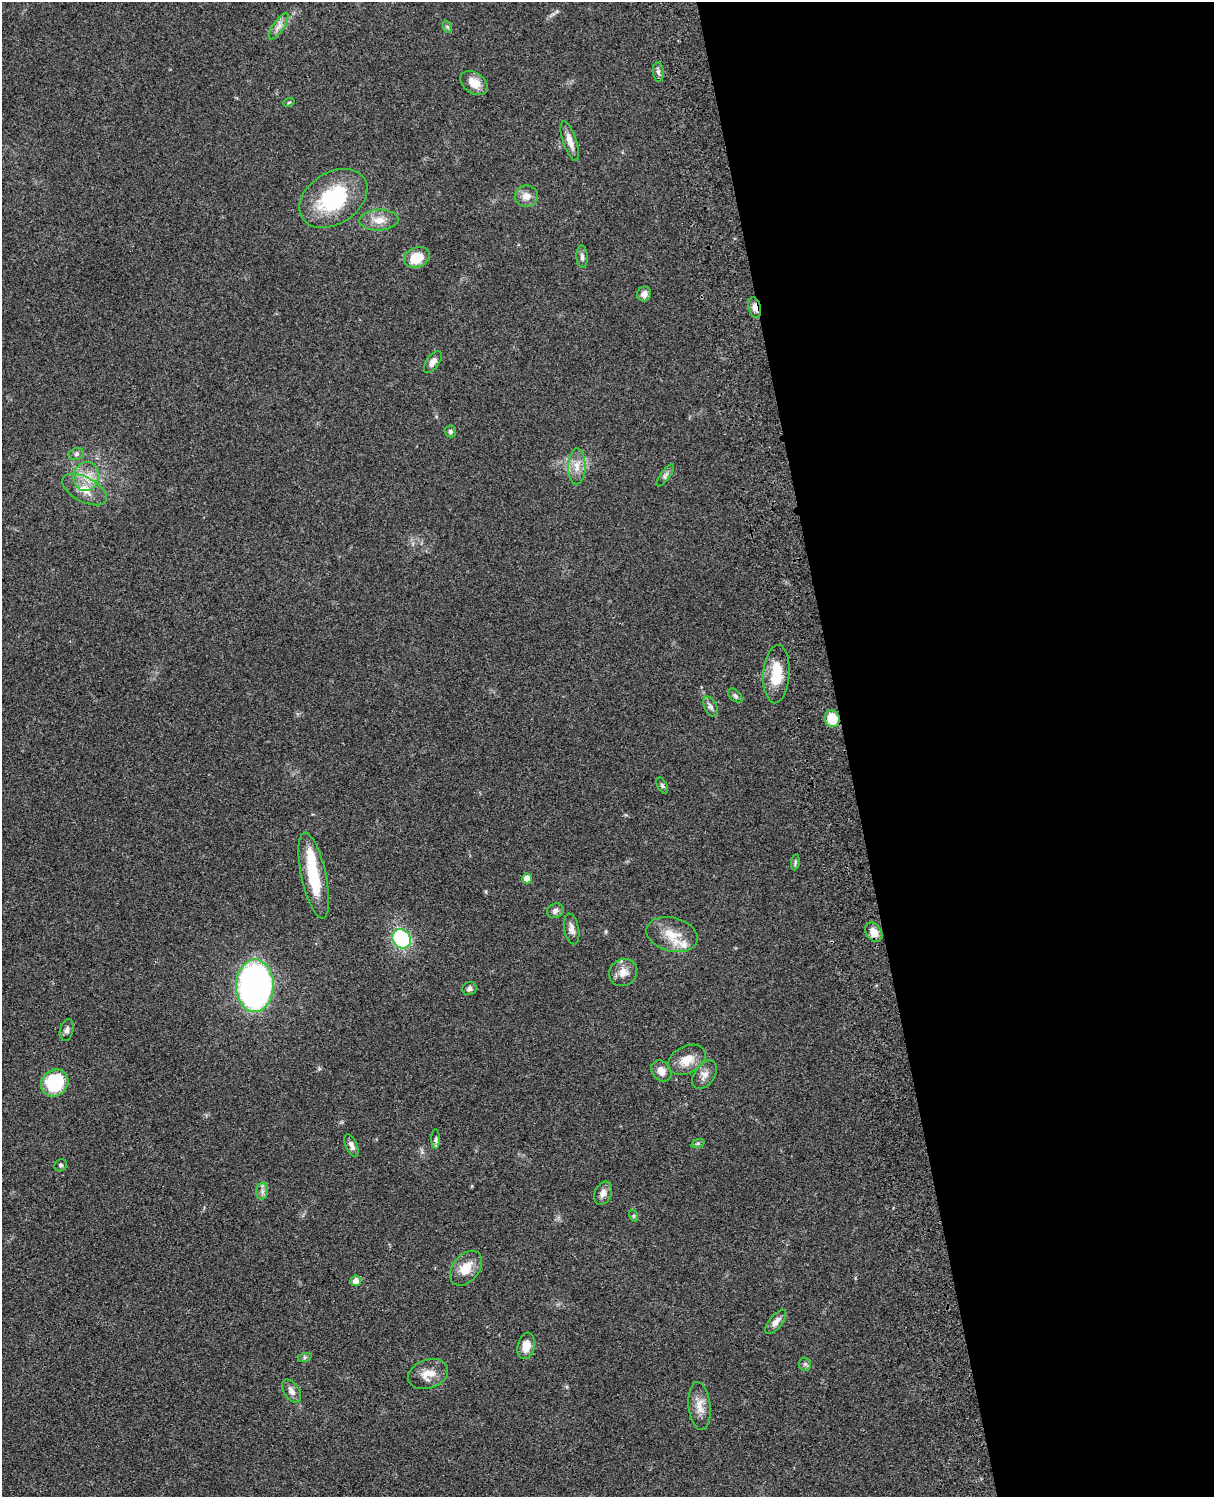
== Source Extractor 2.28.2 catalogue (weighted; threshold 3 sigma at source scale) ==
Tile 8 of 4 x 3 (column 4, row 2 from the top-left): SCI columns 3758-4969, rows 1773-3267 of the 5087 x 4926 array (HDU 1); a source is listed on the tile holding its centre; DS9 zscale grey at full resolution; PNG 1216 x 1499 px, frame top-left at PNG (2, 2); each listed source drawn as its Kron ellipse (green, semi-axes under 4 px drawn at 4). Shown black and unused: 30% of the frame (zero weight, under 3 of 4 exposures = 6% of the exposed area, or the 3 px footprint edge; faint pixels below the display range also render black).
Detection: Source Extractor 2.28.2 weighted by HDU 2 'WHT'; one run over the whole footprint, this tile lists its part. Background 0.0806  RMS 0.0058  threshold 0.0262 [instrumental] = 3 sigma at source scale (4.5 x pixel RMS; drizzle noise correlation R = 1.50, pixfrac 1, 0.05/0.05 arcsec/px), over >= 5 px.
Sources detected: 60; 1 inside a brighter object's white glare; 1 cosmic-ray / hot-pixel residue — neither listed nor drawn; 1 inside a brighter listed object's ellipse — not listed separately; the other 57 listed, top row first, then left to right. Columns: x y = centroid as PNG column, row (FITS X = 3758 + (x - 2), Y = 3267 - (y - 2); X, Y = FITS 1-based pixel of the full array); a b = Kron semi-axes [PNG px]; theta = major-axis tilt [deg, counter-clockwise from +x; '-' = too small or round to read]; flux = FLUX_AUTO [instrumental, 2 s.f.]
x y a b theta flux
279 26 15 5 56 3.3
448 27 6 4 -70 0.94
658 72 10 5 -85 1.8
474 83 15 10 -35 7.7
289 102 6 3 19 0.63
570 141 21 6 -71 5.3
526 196 11 11 - 4.9
333 198 37 26 33 47
379 220 19 10 3 6.7
417 257 13 10 20 14
582 257 11 5 -86 1.8
644 294 7 7 - 3.4
755 308 10 6 -75 3.6
433 362 13 6 56 3
450 431 6 5 - 1.3
76 454 8 6 22 1.5
577 466 18 9 88 6
665 475 13 4 54 1.9
86 476 15 12 79 8.5
85 490 24 12 -28 9.6
776 674 29 13 86 16
735 696 8 5 -45 1.2
711 707 11 6 -61 2.2
832 719 8 7 - 15
662 785 9 4 -63 1.1
795 862 8 4 82 1.1
314 875 44 12 -78 26
527 878 5 5 - 7.2
555 911 8 7 - 2.3
572 929 15 7 -79 2.9
874 932 10 7 -55 5.8
672 935 26 16 -14 12
402 939 10 8 -51 53
623 973 14 13 - 5.4
255 986 26 19 89 200
469 989 7 6 - 1.9
67 1030 11 6 75 2.1
687 1060 20 13 28 8.7
661 1071 11 9 -52 4.7
705 1075 16 10 54 4
55 1083 14 12 41 35
436 1139 10 4 90 1.3
698 1143 7 4 18 0.94
352 1146 12 5 -67 2.3
61 1165 6 6 - 1.1
262 1191 8 6 83 2.1
603 1193 12 8 65 3.5
634 1216 6 4 -73 0.83
466 1268 20 13 52 9.3
356 1281 5 5 - 4.1
776 1322 15 6 52 3.4
526 1346 13 8 78 5.5
305 1357 7 4 19 0.88
805 1364 6 6 - 1.3
428 1374 21 14 20 8.1
291 1391 13 7 -57 3.6
700 1406 24 11 -84 6.7
Overlapping masked pixels (flux is a lower limit): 1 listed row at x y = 755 308